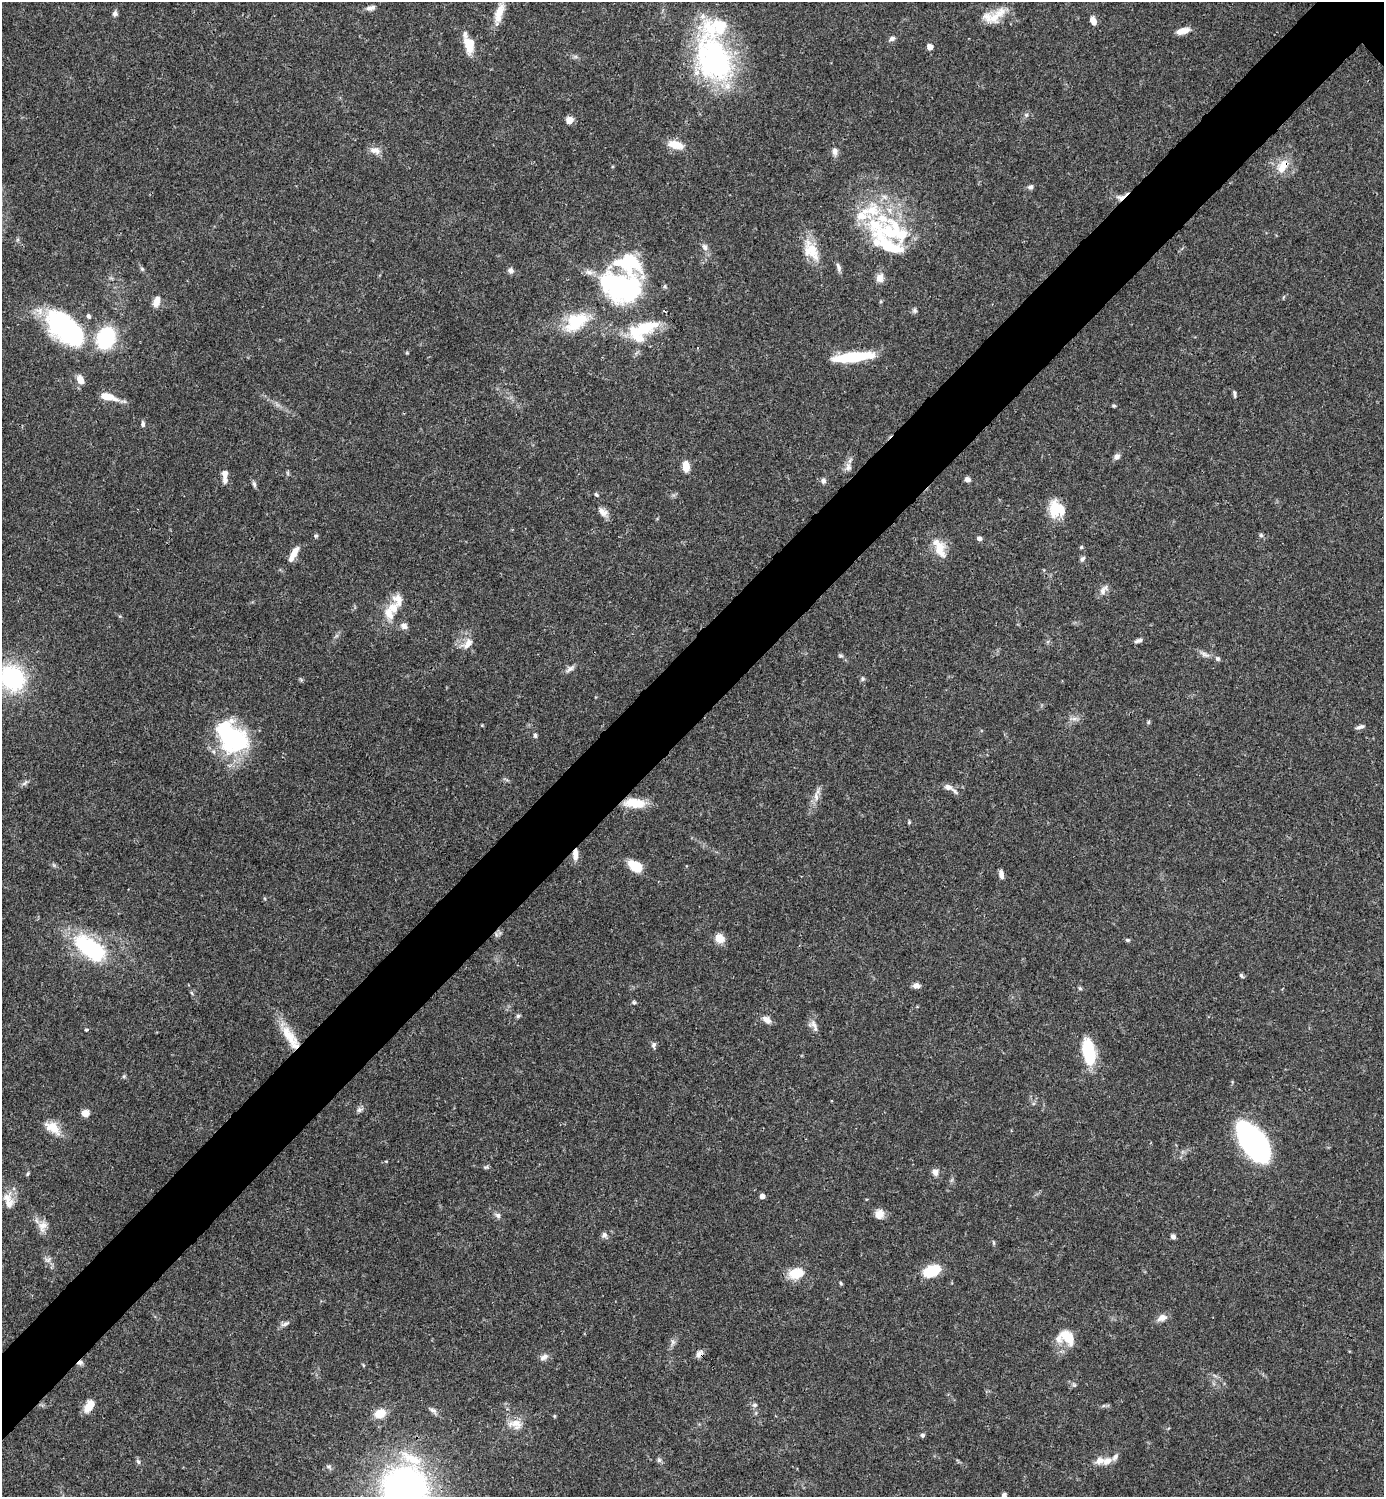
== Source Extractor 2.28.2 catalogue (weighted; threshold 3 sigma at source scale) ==
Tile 7 of 4 x 4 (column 3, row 2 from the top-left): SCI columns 3061-4442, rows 2989-4483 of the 5981 x 5982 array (HDU 1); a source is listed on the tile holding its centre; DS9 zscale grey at full resolution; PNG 1386 x 1499 px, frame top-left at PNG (2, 2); no overlay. Shown black and unused: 6% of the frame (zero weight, under 3 of 4 exposures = <1% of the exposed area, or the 3 px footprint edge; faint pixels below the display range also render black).
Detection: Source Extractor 2.28.2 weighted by HDU 2 'WHT'; one run over the whole footprint, this tile lists its part. Background 0.0392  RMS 0.0027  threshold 0.012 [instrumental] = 3 sigma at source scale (4.5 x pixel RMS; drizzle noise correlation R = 1.50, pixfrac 1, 0.05/0.05 arcsec/px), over >= 5 px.
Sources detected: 156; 4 inside a brighter object's white glare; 1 cosmic-ray / hot-pixel residue — not listed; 19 inside a brighter listed object's ellipse — not listed separately; the other 132 listed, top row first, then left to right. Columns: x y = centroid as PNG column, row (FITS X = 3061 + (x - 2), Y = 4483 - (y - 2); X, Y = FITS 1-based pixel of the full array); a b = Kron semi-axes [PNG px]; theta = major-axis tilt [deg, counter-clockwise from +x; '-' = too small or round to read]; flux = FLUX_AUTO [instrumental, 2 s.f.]
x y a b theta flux
371 8 13 5 14 1.1
499 12 27 10 74 4.4
115 14 7 6 - 0.79
993 18 31 16 2 5.7
1093 20 9 6 -66 2
1183 31 15 7 16 2.3
892 38 7 5 25 0.89
469 43 22 10 -74 5.2
930 47 5 5 - 1.9
713 59 60 40 -69 52
1026 115 6 4 45 0.49
569 120 7 7 - 2.1
676 145 17 8 -15 4.7
375 150 15 9 -10 1.9
835 151 10 7 -84 1.2
1283 166 22 13 54 4.4
1030 187 6 6 - 0.75
1121 197 17 7 26 1.7
892 231 40 35 -12 24
705 247 10 7 -64 1.2
811 251 28 16 -56 6.4
838 267 13 5 -74 0.9
142 269 7 4 -45 0.45
511 270 7 7 - 0.94
880 278 12 10 79 1.8
620 287 52 39 -15 44
156 301 13 8 72 2.2
915 310 6 5 - 0.53
576 321 29 17 34 11
65 326 46 28 -48 35
646 327 33 15 19 11
106 338 18 15 67 22
853 357 40 9 6 15
80 380 11 7 -68 2.2
1234 394 11 3 -85 0.51
108 397 19 7 -14 4.4
1114 406 5 4 - 0.35
143 424 8 5 -89 0.68
1117 457 8 6 20 0.95
686 466 12 7 -86 3
848 467 12 8 -82 1.4
225 475 16 5 -90 2
967 479 6 6 - 0.93
823 481 7 6 - 0.88
254 484 9 5 -74 0.61
596 495 6 4 -47 0.4
1057 509 17 15 -35 7.9
603 512 14 9 -37 1.7
1261 535 6 5 - 0.48
316 536 5 4 - 0.38
979 538 5 5 - 0.84
939 547 25 15 -70 4.9
1081 547 5 5 - 0.31
294 554 21 7 62 2.8
1082 559 8 5 56 0.62
1103 591 13 7 74 1.5
393 608 14 14 - 3.9
404 626 10 8 -26 1.2
1138 641 10 5 18 0.78
468 643 17 9 49 2.5
1205 654 16 5 -25 1.2
841 655 8 4 -9 0.44
570 669 13 6 36 1.1
12 678 23 18 -56 32
863 679 6 6 - 0.54
1074 719 7 4 19 0.82
1148 722 6 4 89 0.35
1360 727 11 5 16 0.8
535 735 5 4 - 0.55
234 738 38 32 38 24
25 783 11 5 42 0.74
948 787 14 8 -22 1.6
816 797 14 6 -84 1.5
635 803 26 10 -5 5.8
909 822 6 3 47 0.29
575 855 13 6 -90 2.2
635 866 13 8 -33 7.1
1001 874 10 5 -78 1.2
496 934 7 4 -73 0.57
720 938 11 9 -52 2.9
1127 940 6 4 -19 0.41
91 948 39 19 -36 25
1241 976 6 4 -51 0.47
916 985 8 6 -1 1.3
1080 988 6 5 - 0.36
192 993 6 3 -69 0.35
634 1002 6 5 - 0.45
518 1016 6 5 - 0.46
766 1020 12 7 -36 1.7
814 1025 20 6 -69 1.5
86 1030 4 3 - 0.33
289 1036 33 12 -50 6.5
654 1045 9 6 81 0.72
1088 1051 22 10 -77 18
124 1076 6 4 72 0.36
359 1110 8 7 - 0.75
85 1113 8 7 - 2
53 1127 23 13 -37 4.4
1254 1143 34 17 -56 91
935 1172 8 6 -73 1.5
762 1196 5 4 - 1.4
9 1203 22 13 80 3.1
879 1214 11 10 - 2.1
498 1215 8 7 - 0.85
43 1225 14 11 16 2.3
604 1235 7 6 - 0.88
1173 1236 6 5 - 0.84
993 1242 6 4 -71 0.34
48 1260 9 6 -14 0.98
931 1270 18 11 20 8.4
796 1273 18 11 14 5.9
841 1283 5 4 - 0.35
1162 1318 12 8 23 1.8
285 1324 12 5 26 0.9
1067 1337 23 14 -42 4.9
673 1342 7 6 - 0.74
699 1354 9 7 63 1.2
544 1357 11 7 26 1.2
363 1365 5 3 - 0.27
1074 1385 6 4 -44 0.44
755 1405 7 5 19 0.57
89 1406 13 7 56 4.5
432 1410 11 5 -32 0.87
380 1413 12 9 19 4.1
554 1416 5 4 - 0.28
516 1424 19 13 -19 3.4
923 1435 6 5 - 0.48
659 1460 6 6 - 0.57
138 1461 8 5 -62 0.56
1107 1461 12 8 25 2.3
405 1487 38 37 - 110
1004 1495 6 5 - 0.58
Overlapping masked pixels (flux is a lower limit): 6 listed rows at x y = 1283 166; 1121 197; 575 855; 496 934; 289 1036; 699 1354
Isophote crosses this tile's border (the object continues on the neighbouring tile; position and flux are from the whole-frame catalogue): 2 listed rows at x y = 12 678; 405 1487